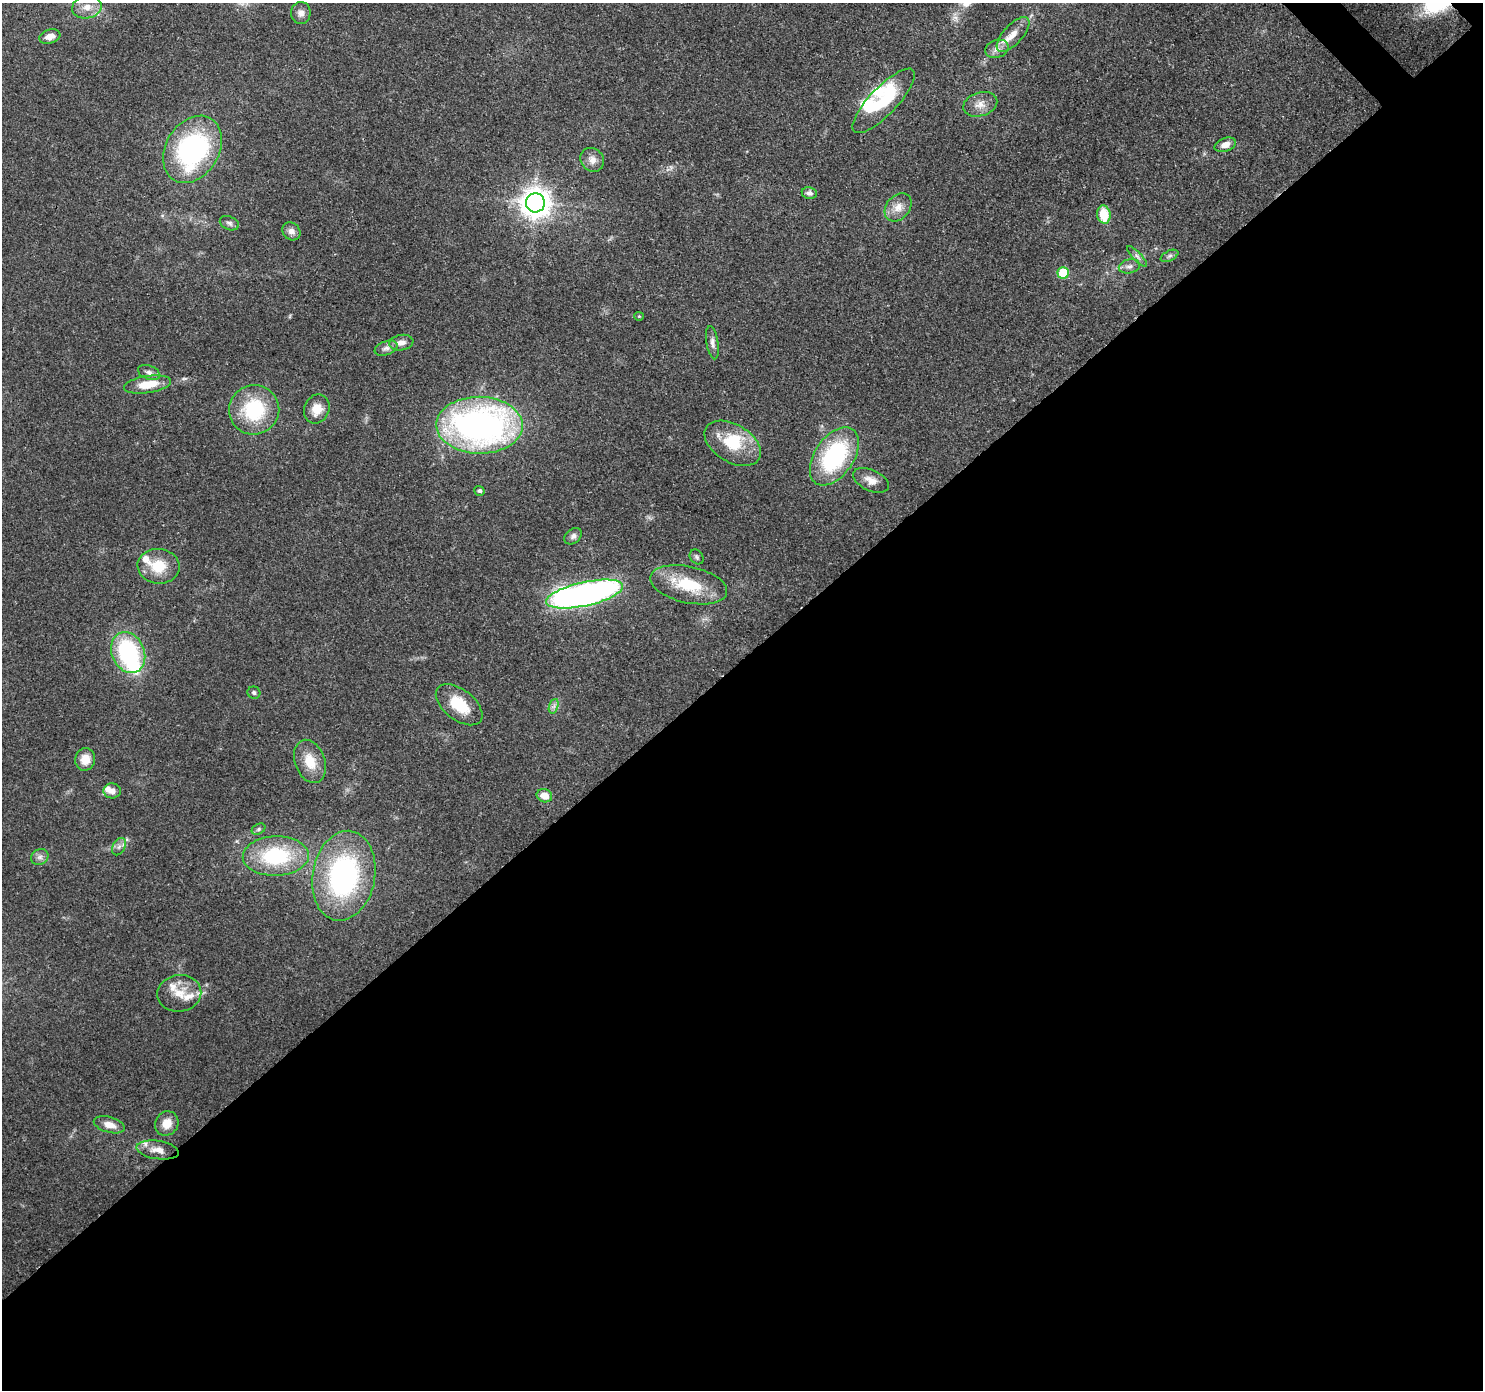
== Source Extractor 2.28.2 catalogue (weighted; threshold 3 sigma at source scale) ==
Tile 15 of 4 x 4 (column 3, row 4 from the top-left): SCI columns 3056-4536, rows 231-1618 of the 6119 x 6080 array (HDU 1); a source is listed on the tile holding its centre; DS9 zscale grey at full resolution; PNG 1485 x 1392 px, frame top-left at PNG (2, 3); each listed source drawn as its Kron ellipse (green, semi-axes under 4 px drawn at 4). Shown black and unused: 53% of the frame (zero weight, under 3 of 4 exposures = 8% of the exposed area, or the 3 px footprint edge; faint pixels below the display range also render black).
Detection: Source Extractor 2.28.2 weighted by HDU 2 'WHT'; one run over the whole footprint, this tile lists its part. Background 0.122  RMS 0.0043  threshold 0.0193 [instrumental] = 3 sigma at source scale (4.5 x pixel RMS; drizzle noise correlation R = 1.50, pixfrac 1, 0.0396/0.0396 arcsec/px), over >= 5 px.
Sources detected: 65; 2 inside a brighter object's white glare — neither listed nor drawn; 8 inside a brighter listed object's ellipse — not listed separately; the other 55 listed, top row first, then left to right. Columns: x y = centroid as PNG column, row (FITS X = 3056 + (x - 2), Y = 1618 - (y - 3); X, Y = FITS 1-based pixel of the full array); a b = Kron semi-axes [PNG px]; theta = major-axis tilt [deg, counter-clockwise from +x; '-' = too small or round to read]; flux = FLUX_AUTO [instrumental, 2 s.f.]
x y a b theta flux
87 7 15 11 10 4.5
301 13 11 10 - 2.6
1013 34 22 9 48 5.2
50 36 11 7 18 3.5
997 49 12 8 19 2.8
884 101 43 14 46 27
980 104 17 11 17 4.4
1225 145 11 6 20 3.6
192 149 36 26 59 78
592 160 12 11 - 3.2
809 193 7 6 - 1.7
535 203 9 9 - 590
898 207 16 11 50 4.7
1104 214 9 6 -80 11
229 223 10 6 -24 1.4
291 231 10 8 -45 2.5
1137 256 13 4 -45 1.5
1170 256 9 5 27 1.1
1129 266 11 7 11 2
1063 273 5 5 - 18
639 316 5 4 - 0.41
401 343 12 7 10 2.9
712 343 17 6 -81 2.1
386 348 12 6 21 1.9
149 372 11 7 -20 1.9
147 384 24 8 9 10
317 409 15 12 67 6.4
254 410 25 24 - 30
479 425 43 28 -1 170
733 443 31 19 -31 17
834 456 32 19 55 51
871 480 19 10 -25 4.4
479 491 5 4 - 0.96
573 536 9 7 41 1.7
697 557 8 6 -52 0.95
158 566 21 17 -6 12
689 585 39 18 -12 20
585 594 39 12 12 210
128 653 21 16 -67 47
254 693 6 6 - 0.96
459 705 27 15 -38 14
554 706 7 4 71 1.2
85 759 11 10 - 5.5
310 761 22 15 -69 9.4
112 791 9 7 -3 2.9
544 796 8 6 -20 4.9
259 829 7 5 28 0.88
119 847 9 6 63 1.6
276 856 33 20 2 36
40 857 9 7 32 1.8
344 876 45 31 80 83
179 993 22 18 7 8.6
167 1123 12 11 - 5.3
109 1125 16 8 -15 4.2
158 1150 21 9 -9 4.9